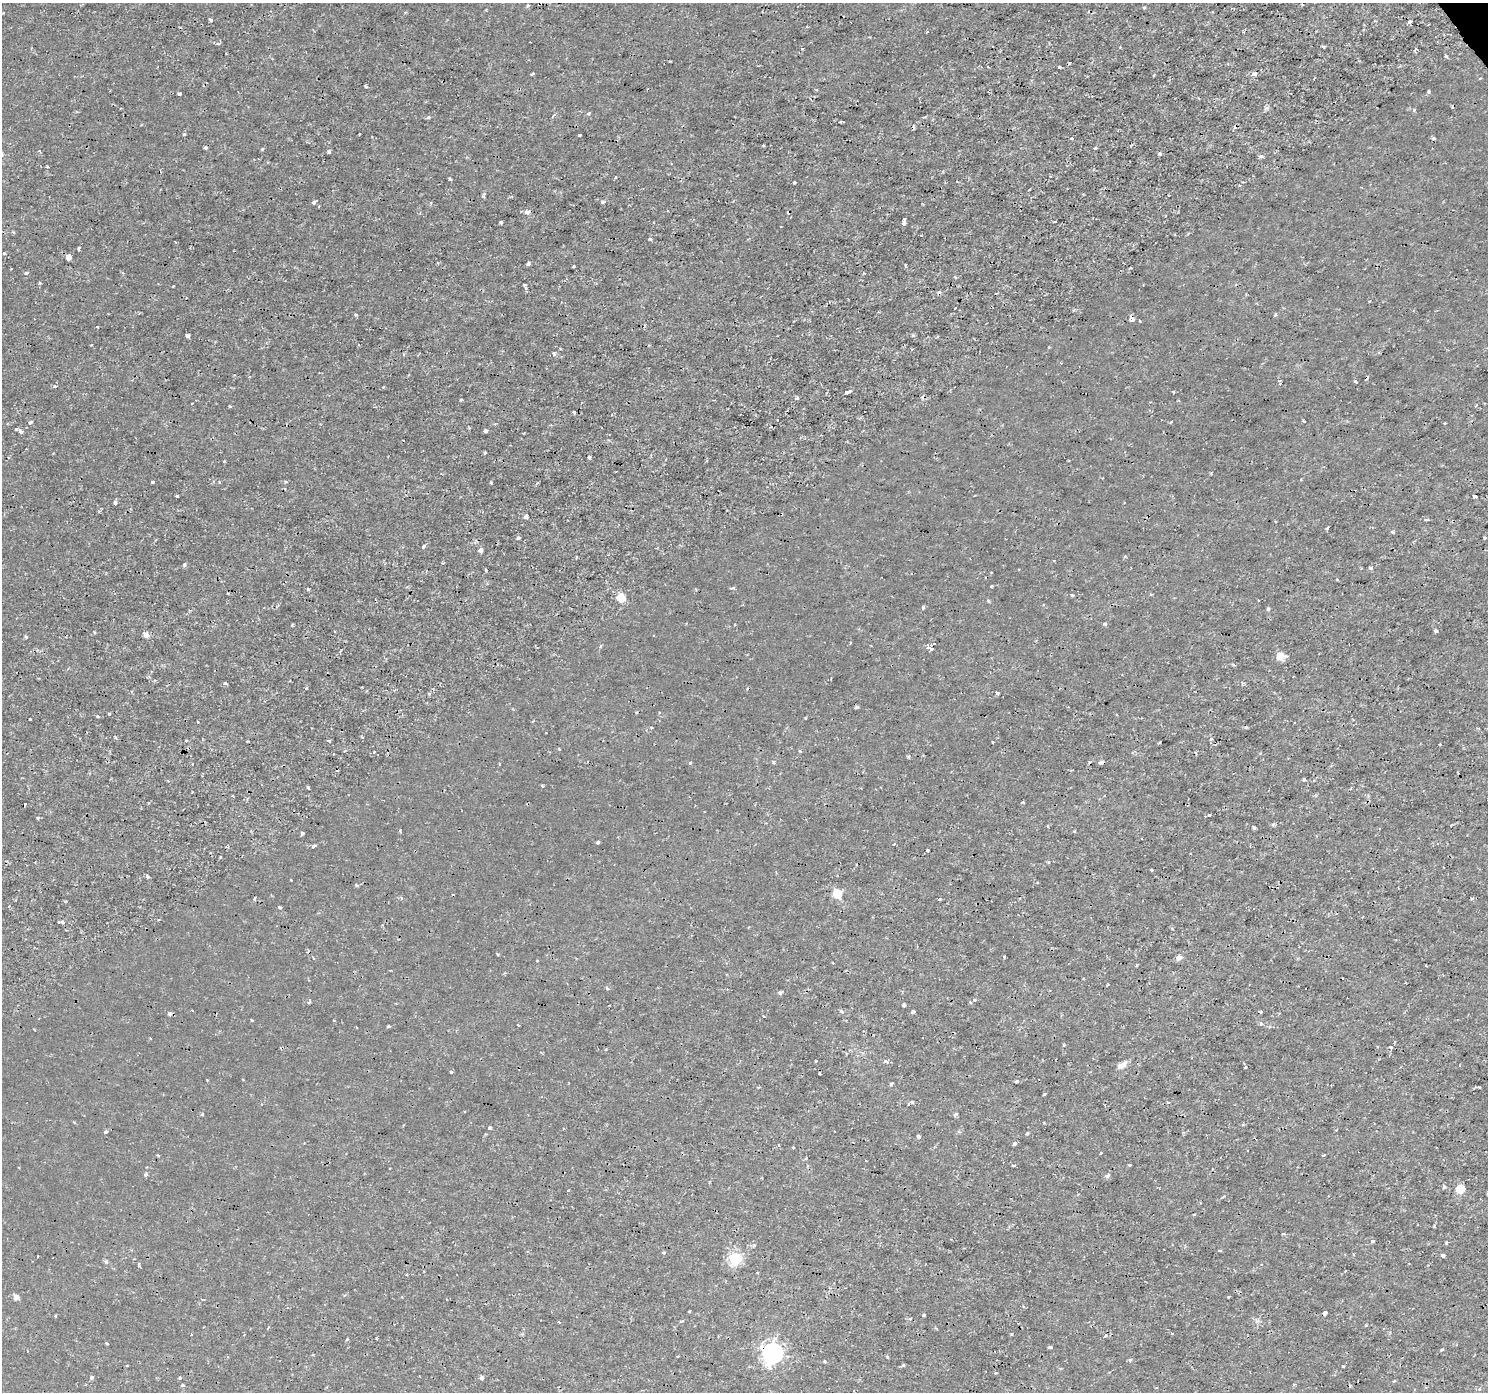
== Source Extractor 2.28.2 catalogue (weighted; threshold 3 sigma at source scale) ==
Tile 10 of 4 x 4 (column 2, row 3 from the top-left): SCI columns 1489-2974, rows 1578-2967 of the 5945 x 5874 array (HDU 1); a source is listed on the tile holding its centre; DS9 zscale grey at full resolution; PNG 1490 x 1394 px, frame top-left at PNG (2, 3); no overlay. Shown black and unused: <1% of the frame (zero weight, under 2 of 3 exposures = <1% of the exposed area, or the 3 px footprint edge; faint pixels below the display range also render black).
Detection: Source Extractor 2.28.2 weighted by HDU 2 'WHT'; one run over the whole footprint, this tile lists its part. Background 4.34e-04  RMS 0.0011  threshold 0.00505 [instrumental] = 3 sigma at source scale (4.5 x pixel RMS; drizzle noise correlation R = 1.50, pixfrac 1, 0.0396/0.0396 arcsec/px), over >= 5 px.
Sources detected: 231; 10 cosmic-ray / hot-pixel residue — not listed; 2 inside a brighter listed object's ellipse — not listed separately; the other 219 listed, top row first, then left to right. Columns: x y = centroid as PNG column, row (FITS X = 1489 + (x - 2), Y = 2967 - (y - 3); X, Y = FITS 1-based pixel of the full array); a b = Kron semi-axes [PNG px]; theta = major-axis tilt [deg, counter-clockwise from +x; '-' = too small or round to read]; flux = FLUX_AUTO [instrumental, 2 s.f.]
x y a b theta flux
528 6 5 4 - 0.15
1144 8 4 3 - 0.13
210 20 5 3 - 0.19
1409 23 3 3 - 3.4
802 49 3 2 - 0.094
226 53 3 2 - 0.076
1059 67 4 3 - 0.35
532 74 4 2 - 0.16
1254 74 7 5 5 0.59
1153 75 3 2 - 0.13
1480 78 3 3 - 0.11
1428 92 3 3 - 0.22
179 94 3 3 - 0.54
1267 108 7 4 1 0.2
589 113 3 3 - 0.29
553 116 4 3 - 0.22
428 117 5 4 - 0.2
841 122 3 3 - 0.24
184 134 4 3 - 0.1
579 135 3 3 - 0.17
1072 138 3 3 - 0.35
1433 138 4 4 - 0.13
763 145 3 3 - 0.19
205 147 3 3 - 0.22
1095 148 4 3 - 0.11
262 149 4 3 - 0.12
39 151 3 3 - 0.11
328 152 4 3 - 0.23
1159 154 3 3 - 0.34
1261 156 5 4 - 0.22
47 167 3 3 - 0.2
615 178 4 3 - 0.11
450 179 4 3 - 0.26
957 181 3 2 - 0.077
794 182 3 3 - 0.18
1029 190 3 2 - 0.11
314 202 5 4 - 0.21
603 202 4 3 - 0.58
527 212 6 6 - 0.37
904 223 5 3 - 0.82
650 239 3 3 - 0.22
79 249 3 3 - 0.22
4 253 4 2 - 0.1
68 257 5 4 - 1.6
528 263 4 3 - 0.26
905 265 3 2 - 0.12
574 266 3 3 - 0.28
1130 268 4 2 - 0.093
26 273 4 3 - 0.24
40 283 3 3 - 0.17
524 285 4 4 - 0.14
173 286 3 2 - 0.1
1369 301 3 2 - 0.12
1275 315 4 3 - 0.22
1131 319 6 4 -84 0.49
1139 321 3 2 - 0.17
97 327 3 3 - 0.089
913 335 4 4 - 0.13
188 336 4 3 - 0.55
554 353 5 4 - 0.22
1355 381 3 3 - 0.25
55 386 4 3 - 0.15
848 392 5 3 - 1.1
797 398 6 4 26 0.17
461 399 4 2 - 0.1
230 406 3 2 - 0.14
574 412 4 2 - 0.17
1303 421 3 3 - 0.18
30 422 4 3 - 0.5
1444 423 3 2 - 0.086
771 427 3 2 - 0.16
17 429 4 3 - 0.17
21 431 4 3 - 0.52
485 431 4 3 - 0.76
485 453 3 3 - 0.13
589 457 3 3 - 0.31
224 461 3 2 - 0.09
152 482 3 3 - 0.18
219 482 3 3 - 0.085
491 482 3 3 - 0.17
177 495 3 3 - 0.33
1474 496 4 3 - 0.68
115 502 3 3 - 0.49
526 517 4 4 - 0.39
1426 520 4 3 - 0.4
1452 521 3 3 - 0.076
1327 528 4 3 - 0.15
1393 532 3 3 - 0.25
518 538 5 4 - 0.19
1484 538 3 3 - 0.13
423 546 4 3 - 0.28
480 550 4 3 - 1.1
184 564 4 4 - 0.22
1371 568 4 4 - 0.26
486 570 3 3 - 0.3
991 586 3 3 - 0.19
732 588 8 2 9 0.15
308 589 3 3 - 0.13
1072 595 4 3 - 0.11
621 597 8 6 -55 1.8
923 607 3 3 - 0.37
1268 609 5 4 - 0.15
1105 624 4 4 - 0.16
292 625 3 2 - 0.16
1436 631 3 3 - 0.52
146 635 6 5 - 0.44
26 637 4 3 - 0.19
929 647 5 5 - 240
1280 656 7 7 - 1
1233 665 4 3 - 0.17
225 683 4 3 - 0.16
1242 683 5 3 - 0.15
997 693 3 3 - 0.21
429 694 4 3 - 0.094
856 707 4 4 - 0.16
109 714 3 3 - 0.1
97 716 4 3 - 0.11
30 719 2 2 - 0.11
651 728 4 3 - 0.14
115 737 4 4 - 0.13
1211 739 5 3 - 0.17
992 742 3 2 - 0.1
1159 742 3 2 - 0.11
559 749 3 3 - 0.12
800 751 4 2 - 0.092
908 756 4 4 - 0.15
1101 762 7 3 9 0.26
690 763 4 4 - 0.14
499 764 2 2 - 0.11
1304 779 3 3 - 0.23
308 788 3 3 - 0.23
1022 802 4 3 - 0.13
38 818 4 3 - 0.17
1048 826 3 3 - 0.2
1254 828 3 3 - 0.25
302 833 3 3 - 0.22
598 842 4 3 - 0.49
894 844 4 2 - 0.096
315 846 4 3 - 1
928 850 3 2 - 0.14
1151 870 3 3 - 0.13
147 876 6 4 -57 0.17
356 885 4 3 - 0.19
837 894 7 7 - 2.2
1472 898 3 3 - 0.17
939 899 3 3 - 0.13
280 908 3 3 - 0.61
62 922 5 4 - 0.21
1179 957 8 6 20 0.39
1107 985 3 2 - 0.11
607 988 4 3 - 0.22
780 993 4 4 - 0.3
974 1000 4 3 - 0.17
904 1005 3 3 - 0.21
841 1011 6 3 -43 0.14
913 1012 4 3 - 0.6
1261 1012 4 3 - 0.13
169 1014 4 3 - 0.55
252 1020 3 2 - 0.21
1261 1023 4 3 - 0.42
518 1025 3 2 - 0.095
388 1026 3 3 - 0.27
34 1029 2 2 - 0.11
1391 1047 3 3 - 0.36
606 1049 3 3 - 0.12
816 1061 3 3 - 0.21
886 1061 6 4 -11 0.23
1122 1065 13 7 26 0.56
1245 1067 3 3 - 0.14
451 1072 4 3 - 0.13
820 1073 3 2 - 0.12
1016 1081 4 3 - 0.17
891 1084 4 3 - 0.41
1044 1094 3 2 - 0.14
955 1114 6 3 45 0.15
202 1115 4 3 - 0.1
490 1127 4 3 - 0.29
105 1132 3 3 - 0.36
1027 1133 3 3 - 0.21
918 1136 5 4 - 0.18
1015 1143 4 4 - 0.24
779 1145 3 3 - 0.11
1101 1153 3 2 - 0.15
158 1155 3 3 - 0.12
1014 1165 4 3 - 0.13
146 1174 4 4 - 0.28
1107 1176 6 5 - 0.19
1444 1187 4 3 - 0.45
1460 1189 6 6 - 3.3
1283 1233 4 3 - 0.13
1373 1241 4 3 - 0.43
1446 1242 4 3 - 0.15
754 1245 5 4 - 0.19
663 1253 4 3 - 0.12
1443 1255 4 3 - 0.85
736 1258 6 6 - 13
16 1297 7 5 -48 0.42
1228 1297 3 2 - 0.087
689 1311 3 2 - 0.12
1325 1313 4 3 - 0.35
924 1315 3 3 - 0.31
910 1319 4 4 - 0.14
559 1322 4 2 - 0.083
1365 1325 3 3 - 0.14
191 1334 3 2 - 0.1
1106 1335 6 4 52 0.25
347 1339 4 3 - 0.11
107 1343 4 2 - 0.096
1050 1347 4 3 - 0.21
1442 1349 3 3 - 0.2
772 1353 9 8 - 47
887 1357 4 3 - 0.13
1130 1360 5 4 - 0.17
1343 1367 3 3 - 0.47
92 1377 6 4 45 0.19
180 1378 4 3 - 0.12
481 1378 4 3 - 0.44
1394 1381 5 3 - 0.1
182 1385 3 3 - 0.17
Overlapping masked pixels (flux is a lower limit): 4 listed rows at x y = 1131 319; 929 647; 1101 762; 772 1353
Unlisted compact peaks at least as high as the median listed source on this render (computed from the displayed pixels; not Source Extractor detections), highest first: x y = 501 222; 1414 110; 1446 56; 912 1102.